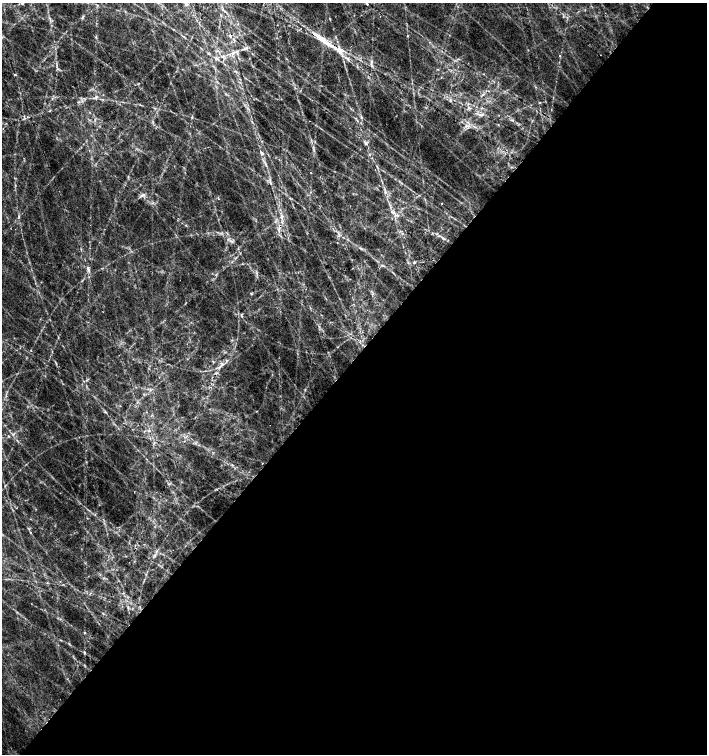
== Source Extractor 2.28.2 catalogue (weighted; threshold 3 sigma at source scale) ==
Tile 12 of 4 x 4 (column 4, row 3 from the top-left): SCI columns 4388-5796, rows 1508-3010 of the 6022 x 6017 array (HDU 1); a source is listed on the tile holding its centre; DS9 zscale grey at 2 x 2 block average (1 PNG px = mean of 2 x 2 image px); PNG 709 x 756 px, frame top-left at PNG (2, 3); no overlay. Shown black and unused: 52% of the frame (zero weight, under 2 of 3 exposures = <1% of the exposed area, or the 3 px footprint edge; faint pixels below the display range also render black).
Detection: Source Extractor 2.28.2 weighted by HDU 2 'WHT'; one run over the whole footprint, this tile lists its part. Background 0.129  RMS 0.014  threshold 0.0634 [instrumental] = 3 sigma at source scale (4.5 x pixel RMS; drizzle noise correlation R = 1.50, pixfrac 1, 0.0396/0.0396 arcsec/px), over >= 5 px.
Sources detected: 52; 1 cosmic-ray / hot-pixel residue — not listed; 1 inside a brighter listed object's ellipse — not listed separately; the other 50 listed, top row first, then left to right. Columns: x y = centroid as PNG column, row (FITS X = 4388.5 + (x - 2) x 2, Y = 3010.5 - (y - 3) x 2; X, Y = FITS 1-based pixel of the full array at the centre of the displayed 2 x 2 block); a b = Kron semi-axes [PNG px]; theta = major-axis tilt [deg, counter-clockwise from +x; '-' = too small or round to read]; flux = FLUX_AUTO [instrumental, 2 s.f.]
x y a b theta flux
187 4 4 3 - 5.6
367 4 3 2 - 2.1
50 19 8 2 -66 4.8
330 19 3 2 - 1.9
230 35 5 4 - 5.9
407 36 3 2 - 1.9
96 37 3 2 - 2.9
234 40 3 2 - 3
324 40 35 5 -35 97
246 48 5 3 - 5.8
233 53 8 3 19 12
222 56 7 2 16 5.6
559 56 2 2 - 2.9
216 58 6 4 -17 6.7
371 62 4 3 - 4.9
57 66 7 2 90 3.9
15 75 4 2 - 2.7
483 95 3 2 - 2.7
96 97 5 4 - 6.3
450 101 3 3 - 3
468 108 3 3 - 4.5
482 114 4 2 - 3.9
361 117 5 3 - 5.4
512 120 5 3 - 4.1
517 123 2 2 - 1.9
366 143 5 3 - 6.1
261 153 5 4 - 6.7
270 183 4 3 - 4.9
15 185 3 2 - 1.7
385 192 5 3 - 6.3
142 195 8 4 39 9.7
218 199 2 2 - 2.4
442 203 2 2 - 1.7
280 209 3 2 - 2.6
392 212 5 3 - 6
397 215 3 3 - 4.3
19 216 4 2 - 3.1
281 217 4 2 - 3.8
414 262 3 3 - 5.1
88 268 5 3 - 6.6
251 294 4 2 - 1.9
103 312 2 2 - 2.2
221 365 14 4 47 19
149 431 4 3 - 4.9
8 436 2 2 - 6.9
262 463 2 2 - 1.3
134 492 2 2 - 0.92
155 555 5 2 - 3.8
85 633 3 3 - 2.6
84 652 4 2 - 3.3
Overlapping masked pixels (flux is a lower limit): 2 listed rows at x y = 230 35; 324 40
Diffuse or blended objects may show on this block-average render without a row.